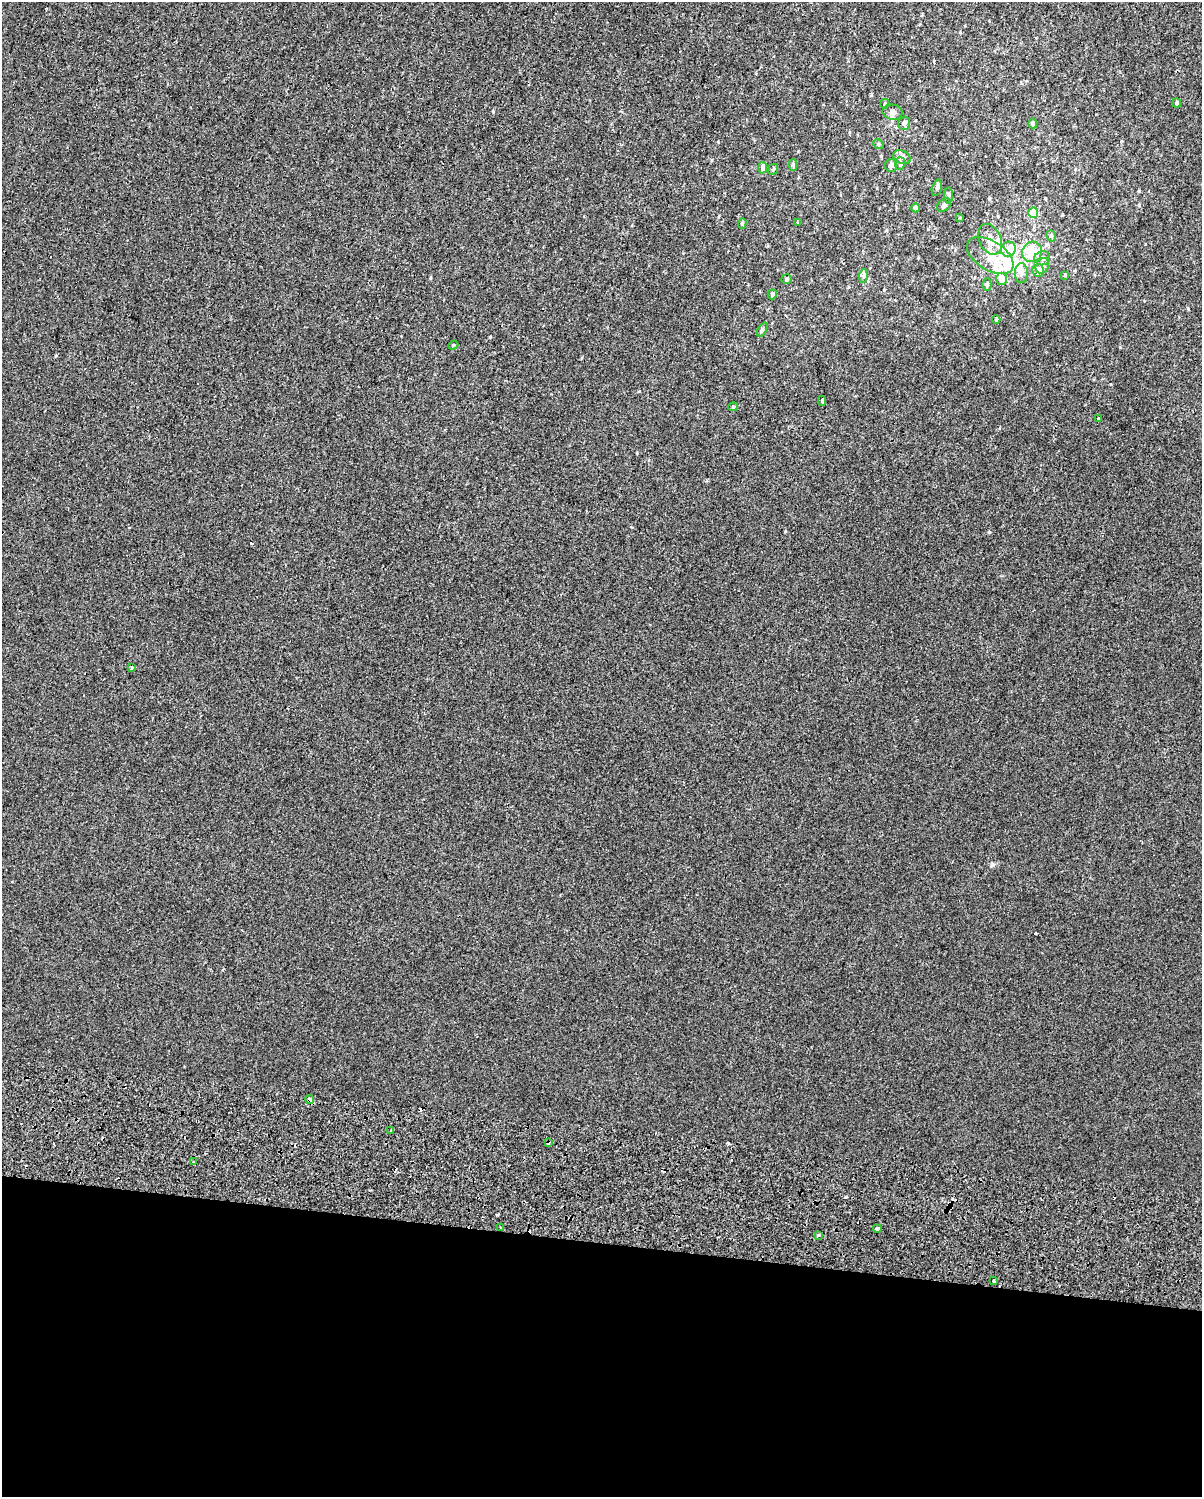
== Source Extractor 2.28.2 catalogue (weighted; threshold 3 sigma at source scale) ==
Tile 10 of 4 x 3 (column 2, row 3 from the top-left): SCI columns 1342-2541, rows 382-1876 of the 5091 x 5303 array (HDU 1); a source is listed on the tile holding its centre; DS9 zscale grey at full resolution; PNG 1204 x 1499 px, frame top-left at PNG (2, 2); each listed source drawn as its Kron ellipse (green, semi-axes under 4 px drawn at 4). Shown black and unused: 17% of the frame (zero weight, under 2 of 3 exposures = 11% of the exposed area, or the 3 px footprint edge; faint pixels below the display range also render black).
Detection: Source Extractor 2.28.2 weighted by HDU 2 'WHT'; one run over the whole footprint, this tile lists its part. Background -0.00165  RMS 0.0067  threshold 0.03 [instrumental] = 3 sigma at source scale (4.5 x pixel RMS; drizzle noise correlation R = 1.50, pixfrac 1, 0.0396/0.0396 arcsec/px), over >= 5 px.
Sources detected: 68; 2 inside a brighter object's white glare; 7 cosmic-ray / hot-pixel residue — neither listed nor drawn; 9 inside a brighter listed object's ellipse — not listed separately; the other 50 listed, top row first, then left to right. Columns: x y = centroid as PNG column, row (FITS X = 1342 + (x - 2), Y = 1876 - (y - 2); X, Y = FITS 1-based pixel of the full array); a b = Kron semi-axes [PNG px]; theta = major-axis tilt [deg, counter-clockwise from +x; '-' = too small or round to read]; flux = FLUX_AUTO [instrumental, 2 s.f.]
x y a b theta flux
1177 103 4 4 - 1.3
885 104 5 4 - 0.73
893 112 10 7 -10 2.6
904 123 6 6 - 2.1
1033 123 5 4 - 1.8
879 144 6 4 -25 0.98
902 157 9 6 -25 2.2
900 163 6 5 - 1.2
793 165 6 4 88 1.3
891 165 6 6 - 2.2
763 167 6 4 83 2.2
773 169 6 4 66 0.92
937 188 8 5 74 1.4
949 195 8 4 89 1.3
944 205 7 5 42 1.6
915 208 4 4 - 2.3
1033 213 5 5 - 15
960 218 4 3 - 0.55
742 223 5 4 - 0.78
797 223 3 2 - 0.59
1051 236 6 4 -69 1
990 239 16 10 -65 7.2
1008 249 8 7 - 7.5
1032 252 10 9 - 14
990 256 26 14 -32 15
1042 258 8 7 - 2.5
1042 266 8 6 61 3
1038 270 6 6 - 3.8
1021 273 10 6 -90 2.8
1065 275 4 4 - 0.56
864 276 7 4 88 1.2
786 279 5 5 - 1.2
1002 279 6 5 - 7.5
987 285 6 4 90 1.1
772 294 5 4 - 1.4
996 320 4 4 - 0.73
762 330 7 4 58 1.1
453 345 5 4 - 0.79
822 401 5 3 - 2
733 407 5 4 - 0.73
1098 418 3 3 - 3.7
132 668 4 3 - 1.1
310 1100 4 3 - 9.5
391 1130 3 3 - 1
548 1142 3 3 - 2.3
194 1161 3 3 - 0.9
500 1227 3 2 - 0.69
877 1229 4 3 - 9.4
818 1235 4 2 - 1.1
994 1280 3 3 - 2.2
Overlapping masked pixels (flux is a lower limit): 2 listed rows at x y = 310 1100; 548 1142
Unlisted compact peaks at least as high as the median listed source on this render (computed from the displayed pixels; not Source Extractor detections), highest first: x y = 992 865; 989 532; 493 111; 1188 309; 430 278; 718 142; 1145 244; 639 391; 1120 347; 1139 205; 960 32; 631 527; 798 151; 884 290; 989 199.